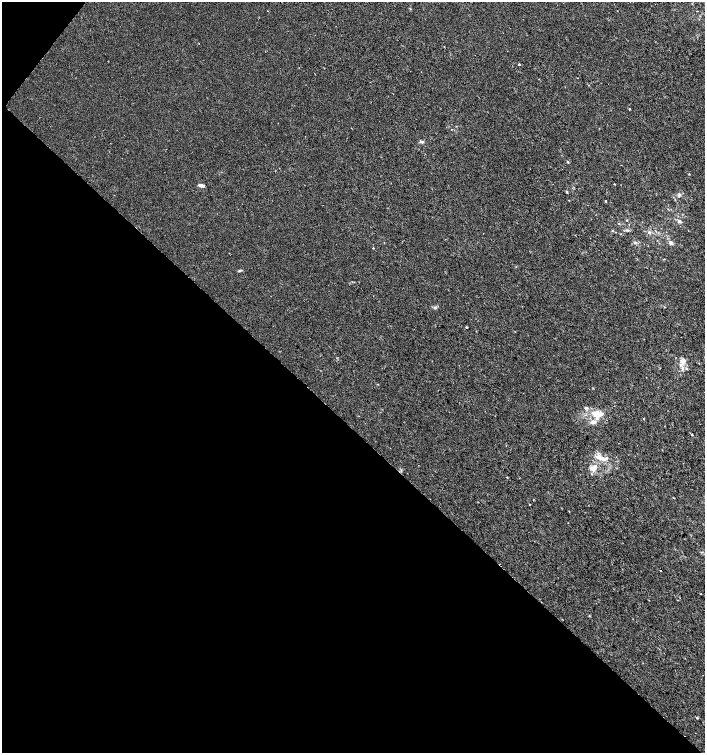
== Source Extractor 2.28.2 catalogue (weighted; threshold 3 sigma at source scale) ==
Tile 9 of 4 x 4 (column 1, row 3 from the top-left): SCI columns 237-1641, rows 1502-3002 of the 6028 x 6010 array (HDU 1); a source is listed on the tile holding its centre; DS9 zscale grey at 2 x 2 block average (1 PNG px = mean of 2 x 2 image px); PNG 707 x 755 px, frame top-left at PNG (2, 2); no overlay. Shown black and unused: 44% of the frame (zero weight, under 2 of 3 exposures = <1% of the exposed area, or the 3 px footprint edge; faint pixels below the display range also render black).
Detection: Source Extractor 2.28.2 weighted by HDU 2 'WHT'; one run over the whole footprint, this tile lists its part. Background 2.31e-04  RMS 0.0021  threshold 0.00961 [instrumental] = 3 sigma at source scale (4.5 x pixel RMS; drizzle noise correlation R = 1.50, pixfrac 1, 0.0396/0.0396 arcsec/px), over >= 5 px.
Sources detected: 42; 4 inside a brighter listed object's ellipse — not listed separately; the other 38 listed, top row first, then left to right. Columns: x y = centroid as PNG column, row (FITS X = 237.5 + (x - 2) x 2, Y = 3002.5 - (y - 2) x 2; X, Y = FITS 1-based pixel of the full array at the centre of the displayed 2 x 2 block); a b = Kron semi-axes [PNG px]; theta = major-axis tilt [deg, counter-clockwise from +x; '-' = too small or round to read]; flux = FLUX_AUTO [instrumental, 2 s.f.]
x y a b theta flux
268 11 2 2 - 0.24
519 64 2 2 - 2.9
539 79 2 2 - 0.17
629 109 2 2 - 0.57
422 142 4 3 - 1.3
568 162 3 3 - 0.46
689 174 2 2 - 0.27
614 184 3 2 - 0.24
201 185 7 3 -13 1.6
567 192 3 2 - 0.62
679 194 4 4 - 1
606 201 2 2 - 0.58
627 220 3 2 - 0.35
679 221 6 4 -13 1
619 223 3 2 - 0.32
627 230 5 3 - 0.78
649 232 4 3 - 0.86
635 242 4 3 - 0.66
670 243 6 4 -21 1.5
373 248 2 2 - 0.49
239 271 5 3 - 0.64
435 307 4 3 - 0.72
466 327 2 2 - 1.2
683 363 9 8 - 3.4
378 384 3 2 - 0.21
586 408 5 4 - 0.98
599 414 13 7 -13 4.6
643 418 3 2 - 0.21
594 422 7 6 - 2
692 435 4 2 - 0.53
599 458 8 6 -41 3.2
593 468 10 7 27 3.8
506 477 2 2 - 0.33
529 504 2 2 - 0.27
569 511 2 2 - 0.25
661 570 2 2 - 2.5
701 594 2 2 - 0.22
697 718 3 3 - 0.43
Diffuse or blended objects may show on this block-average render without a row.